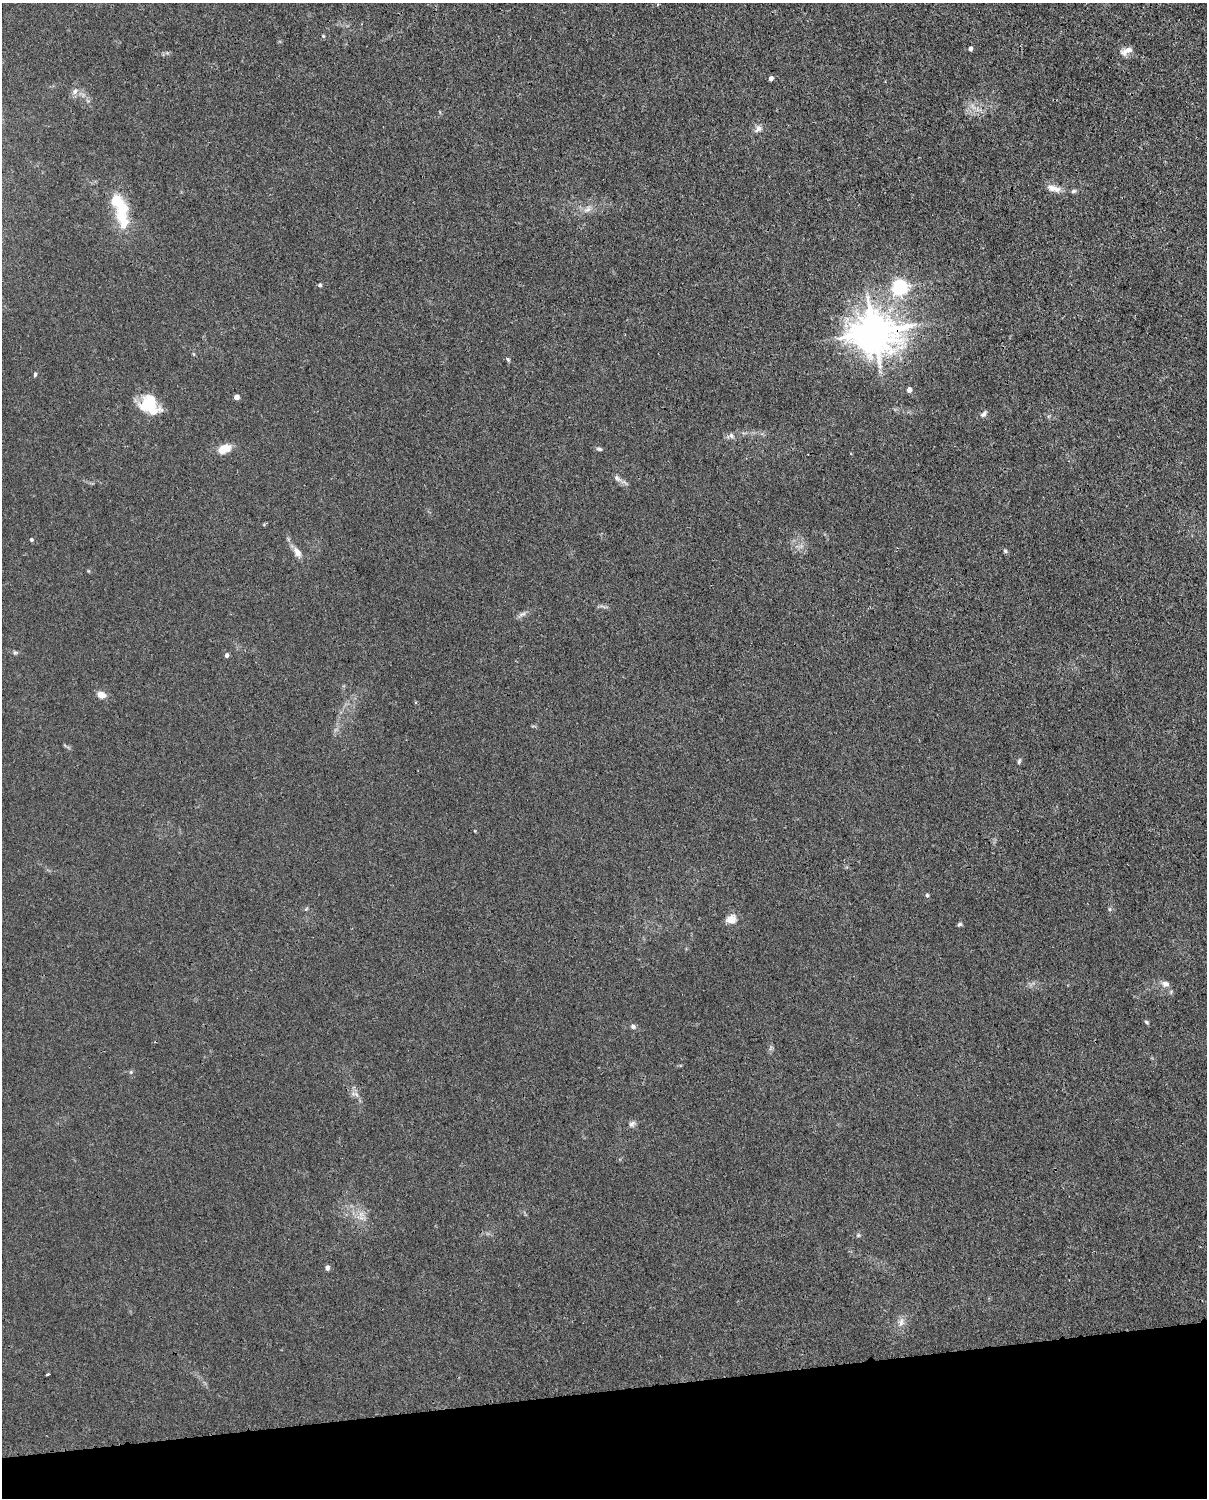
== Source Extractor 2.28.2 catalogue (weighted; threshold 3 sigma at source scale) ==
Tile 10 of 4 x 3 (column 2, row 3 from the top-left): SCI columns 1297-2501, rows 265-1760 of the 5001 x 4906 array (HDU 1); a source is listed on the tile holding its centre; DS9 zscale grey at full resolution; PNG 1209 x 1500 px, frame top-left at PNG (2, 3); no overlay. Shown black and unused: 7% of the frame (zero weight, under 3 of 4 exposures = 7% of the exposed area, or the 3 px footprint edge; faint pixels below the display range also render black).
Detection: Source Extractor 2.28.2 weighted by HDU 2 'WHT'; one run over the whole footprint, this tile lists its part. Background 0.0269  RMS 0.0028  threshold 0.0128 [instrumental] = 3 sigma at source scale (4.5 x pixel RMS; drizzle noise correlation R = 1.50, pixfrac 1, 0.05/0.05 arcsec/px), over >= 5 px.
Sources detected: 49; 2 inside a brighter object's white glare — not listed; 1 inside a brighter listed object's ellipse — not listed separately; the other 46 listed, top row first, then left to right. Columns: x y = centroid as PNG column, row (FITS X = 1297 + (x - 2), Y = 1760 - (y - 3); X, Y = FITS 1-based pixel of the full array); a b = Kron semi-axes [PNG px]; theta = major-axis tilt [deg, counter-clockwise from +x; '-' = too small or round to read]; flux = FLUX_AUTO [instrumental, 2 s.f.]
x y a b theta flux
323 36 5 4 - 0.3
970 49 4 4 - 1
1126 51 17 8 24 2.1
771 78 4 4 - 1.2
75 91 9 7 49 1.3
758 129 12 7 42 1.3
1052 188 14 9 -5 2.3
1073 191 7 5 27 0.57
588 209 13 7 31 1.7
123 223 40 16 -72 8.8
320 285 5 4 - 0.45
900 288 6 6 - 80
874 332 14 12 -2 850
508 359 6 4 -62 0.41
35 374 5 4 - 0.43
909 390 5 4 - 1.7
237 397 4 4 - 2.3
147 405 20 12 -37 13
983 414 9 6 50 0.95
731 436 9 8 - 1.1
225 449 12 8 23 4.8
599 449 8 4 -15 0.58
617 478 11 6 -53 1.1
31 540 4 4 - 0.43
1005 551 6 5 - 0.47
297 552 14 8 -59 2
522 614 10 5 26 0.96
15 652 6 5 - 0.49
227 655 5 4 - 0.77
101 695 12 8 -13 2
1019 761 8 5 75 0.53
927 895 5 4 - 0.46
1110 909 6 4 -89 0.44
731 919 13 10 22 2.7
960 924 6 4 15 0.5
1165 984 11 8 -7 1.4
1147 1022 6 4 -41 0.45
633 1027 7 6 - 0.66
131 1072 5 5 - 0.43
356 1094 7 5 -45 0.77
632 1124 10 7 45 0.96
361 1214 8 8 - 1.6
858 1235 5 5 - 0.42
327 1268 5 4 - 1.1
901 1322 14 8 80 1.8
48 1374 4 2 - 0.61
Overlapping masked pixels (flux is a lower limit): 1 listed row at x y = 874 332